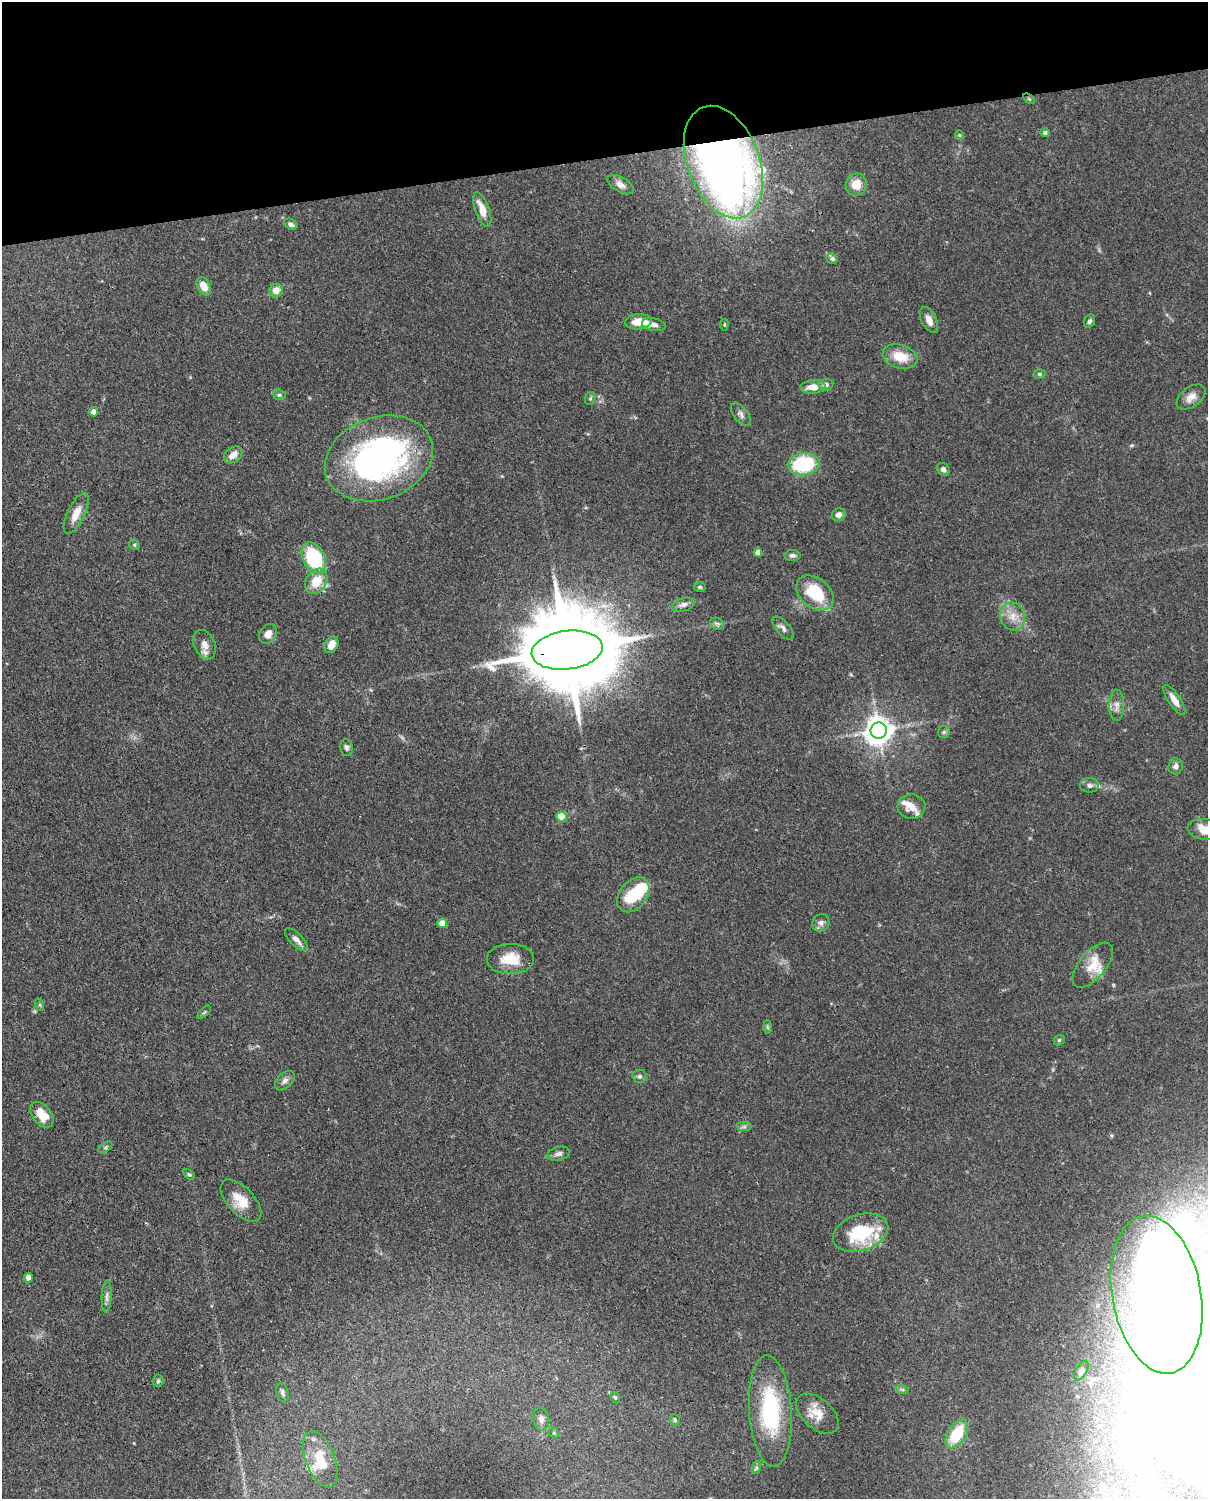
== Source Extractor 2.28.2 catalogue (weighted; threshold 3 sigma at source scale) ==
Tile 3 of 4 x 3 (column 3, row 1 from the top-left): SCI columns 2500-3705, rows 3257-4753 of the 5002 x 4907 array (HDU 1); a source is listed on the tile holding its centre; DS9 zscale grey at full resolution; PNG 1210 x 1501 px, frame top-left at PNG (2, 2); each listed source drawn as its Kron ellipse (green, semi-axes under 4 px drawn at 4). Shown black and unused: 10% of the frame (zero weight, under 3 of 4 exposures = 7% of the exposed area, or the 3 px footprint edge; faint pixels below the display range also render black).
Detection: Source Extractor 2.28.2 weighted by HDU 2 'WHT'; one run over the whole footprint, this tile lists its part. Background 0.114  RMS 0.0042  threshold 0.0189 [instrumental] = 3 sigma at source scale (4.5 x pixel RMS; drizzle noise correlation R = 1.50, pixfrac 1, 0.05/0.05 arcsec/px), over >= 5 px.
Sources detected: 119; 22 inside a brighter object's white glare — neither listed nor drawn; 6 inside a brighter listed object's ellipse — not listed separately; the other 91 listed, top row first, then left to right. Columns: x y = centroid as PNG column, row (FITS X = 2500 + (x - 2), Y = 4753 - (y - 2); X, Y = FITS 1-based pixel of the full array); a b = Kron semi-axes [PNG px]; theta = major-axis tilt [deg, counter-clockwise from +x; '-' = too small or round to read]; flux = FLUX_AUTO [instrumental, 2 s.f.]
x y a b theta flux
1029 99 7 3 -36 0.47
1045 133 5 4 - 0.89
959 135 5 4 - 0.54
723 162 58 36 -69 340
856 184 11 10 - 6
621 185 14 7 -29 2.6
482 210 18 7 -69 6.3
291 224 7 5 -28 1.3
832 259 6 5 - 1.1
204 286 10 6 -61 5.8
276 290 6 6 - 4.8
929 320 14 7 -62 3.4
1090 321 7 5 64 1.1
638 322 13 7 6 6.1
654 325 12 6 -11 1.7
724 325 6 4 83 0.59
900 356 18 11 -16 8.9
1040 374 6 5 - 0.81
826 384 7 6 - 1.4
813 387 12 6 3 4.7
279 395 7 5 -19 0.84
1191 397 16 10 37 3.6
590 398 7 5 69 0.69
94 412 4 4 - 3
741 414 13 7 -52 1.8
233 455 10 7 36 3.6
379 458 55 41 20 140
804 464 16 11 7 32
943 469 7 6 - 1.5
76 513 22 8 64 5.6
839 515 7 6 - 2.1
134 545 5 4 - 0.66
758 552 4 4 - 3.1
792 555 8 5 0 1.2
314 558 16 11 -63 35
316 581 13 10 58 9.3
700 587 6 5 - 0.71
815 593 21 15 -39 20
683 605 12 6 14 2.2
1013 617 14 12 -75 5.2
717 624 7 5 -29 1.1
783 628 14 6 -49 1.8
268 634 10 8 57 3.4
204 645 15 10 -66 3.6
331 645 9 6 60 4.4
567 650 36 19 7 8800
1174 700 17 6 -56 4.2
1117 705 15 7 89 2.7
879 730 8 8 - 560
944 732 6 6 - 0.86
346 748 9 6 -77 1.2
1176 766 8 7 - 1.6
1089 785 9 7 0 1.7
911 806 14 12 -4 5.4
561 817 5 5 - 13
1204 829 17 10 -7 7.7
633 895 19 13 52 16
442 923 4 4 - 7.4
821 923 9 8 - 1.9
296 939 15 6 -46 2.6
510 959 24 15 0 10
1093 965 27 13 50 8.9
40 1005 6 4 -71 0.61
204 1012 8 3 44 0.61
767 1027 7 4 -89 0.77
1059 1040 6 5 - 0.62
640 1076 7 6 - 1
285 1081 11 7 45 1.9
42 1115 15 9 -51 7.5
744 1127 7 4 0 1
105 1147 8 4 34 0.76
559 1154 11 6 13 1.7
189 1175 6 4 -36 0.7
241 1201 26 13 -47 8.9
861 1233 28 18 18 26
28 1277 5 4 - 3.4
1157 1295 80 44 -80 110
107 1296 16 5 88 1.8
1081 1371 11 5 60 1.3
158 1381 6 5 - 0.76
902 1389 7 4 -19 0.75
282 1393 10 6 -75 1.4
615 1397 6 4 -62 0.66
770 1411 56 21 -86 40
817 1414 25 15 -41 7.1
541 1419 11 8 -84 2.4
675 1420 6 5 - 0.83
554 1433 5 4 - 0.56
957 1434 16 9 58 16
320 1459 30 14 -68 12
756 1468 6 4 72 0.65
Overlapping masked pixels (flux is a lower limit): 2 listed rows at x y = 723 162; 567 650
Isophote crosses this tile's border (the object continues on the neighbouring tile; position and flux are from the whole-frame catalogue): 1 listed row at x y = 1204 829